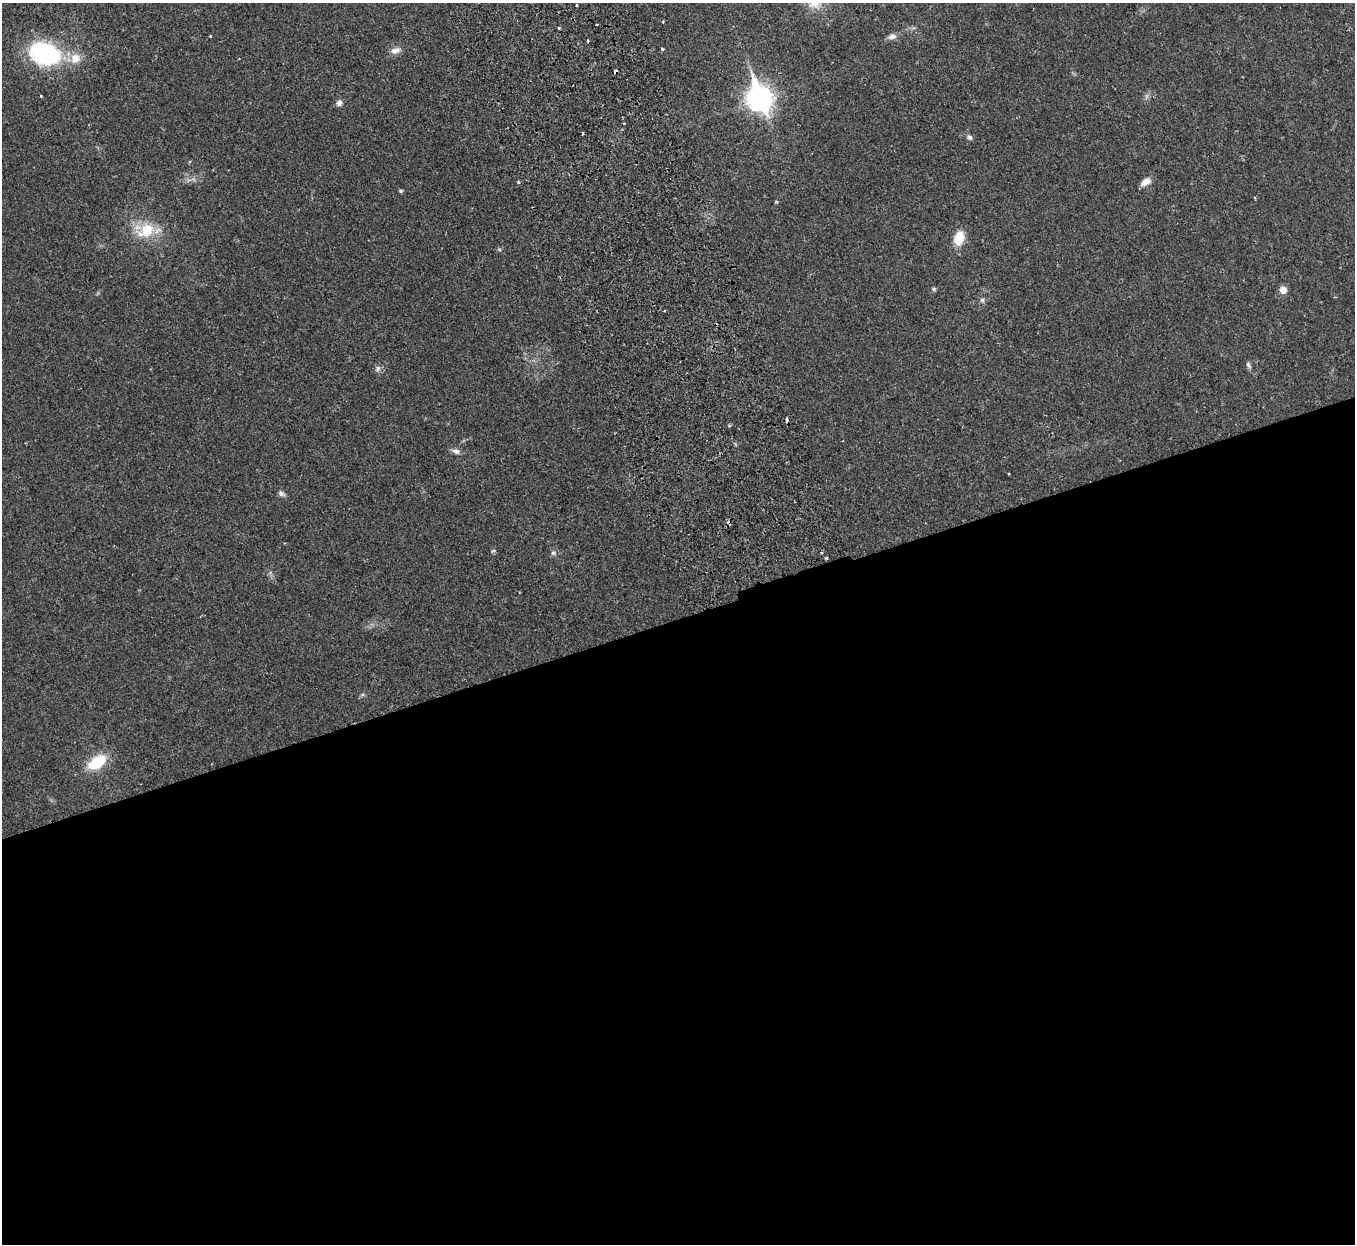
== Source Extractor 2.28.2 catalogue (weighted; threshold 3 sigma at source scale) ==
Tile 15 of 4 x 4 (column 3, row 4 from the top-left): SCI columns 2764-4116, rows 180-1421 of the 5528 x 5451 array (HDU 1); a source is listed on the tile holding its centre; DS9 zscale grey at full resolution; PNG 1357 x 1246 px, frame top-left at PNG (2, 3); no overlay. Shown black and unused: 51% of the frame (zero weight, under 2 of 3 exposures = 3% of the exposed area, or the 3 px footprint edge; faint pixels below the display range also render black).
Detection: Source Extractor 2.28.2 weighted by HDU 2 'WHT'; one run over the whole footprint, this tile lists its part. Background 0.0237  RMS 0.0042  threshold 0.0188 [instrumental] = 3 sigma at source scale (4.5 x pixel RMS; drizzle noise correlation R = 1.50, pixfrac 1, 0.05/0.05 arcsec/px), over >= 5 px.
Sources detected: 39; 3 cosmic-ray / hot-pixel residue — not listed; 2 inside a brighter listed object's ellipse — not listed separately; the other 34 listed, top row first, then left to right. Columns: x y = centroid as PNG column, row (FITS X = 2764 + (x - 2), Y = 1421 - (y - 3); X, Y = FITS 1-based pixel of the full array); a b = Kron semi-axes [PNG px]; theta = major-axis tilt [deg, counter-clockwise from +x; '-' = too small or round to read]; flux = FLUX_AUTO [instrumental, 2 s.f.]
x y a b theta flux
576 5 3 2 - 0.54
663 22 3 3 - 0.38
596 25 3 2 - 0.37
559 28 3 3 - 0.54
210 36 3 3 - 0.47
892 37 11 7 9 2
662 49 4 3 - 0.46
395 50 14 8 18 2.4
45 54 35 24 -18 45
615 71 4 4 - 2.9
759 98 11 9 -69 310
339 103 8 6 63 1.5
624 123 3 3 - 0.53
970 137 7 6 - 1
518 182 3 3 - 0.59
1146 182 14 7 31 2.8
401 191 5 4 - 0.71
776 201 3 3 - 0.97
147 230 23 20 27 12
959 237 16 13 84 5.9
934 289 6 5 - 0.69
1283 290 6 6 - 3.7
982 300 7 6 - 1
665 310 3 3 - 0.71
1248 365 10 4 -60 0.94
377 369 8 7 - 1.3
787 419 4 3 - 1.9
729 426 4 3 - 0.69
456 451 11 7 -16 1.6
281 493 9 6 -44 1.3
553 553 6 6 - 0.82
826 558 3 3 - 0.59
362 695 6 4 19 0.59
97 762 21 12 34 14
Overlapping masked pixels (flux is a lower limit): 2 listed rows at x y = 615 71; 787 419